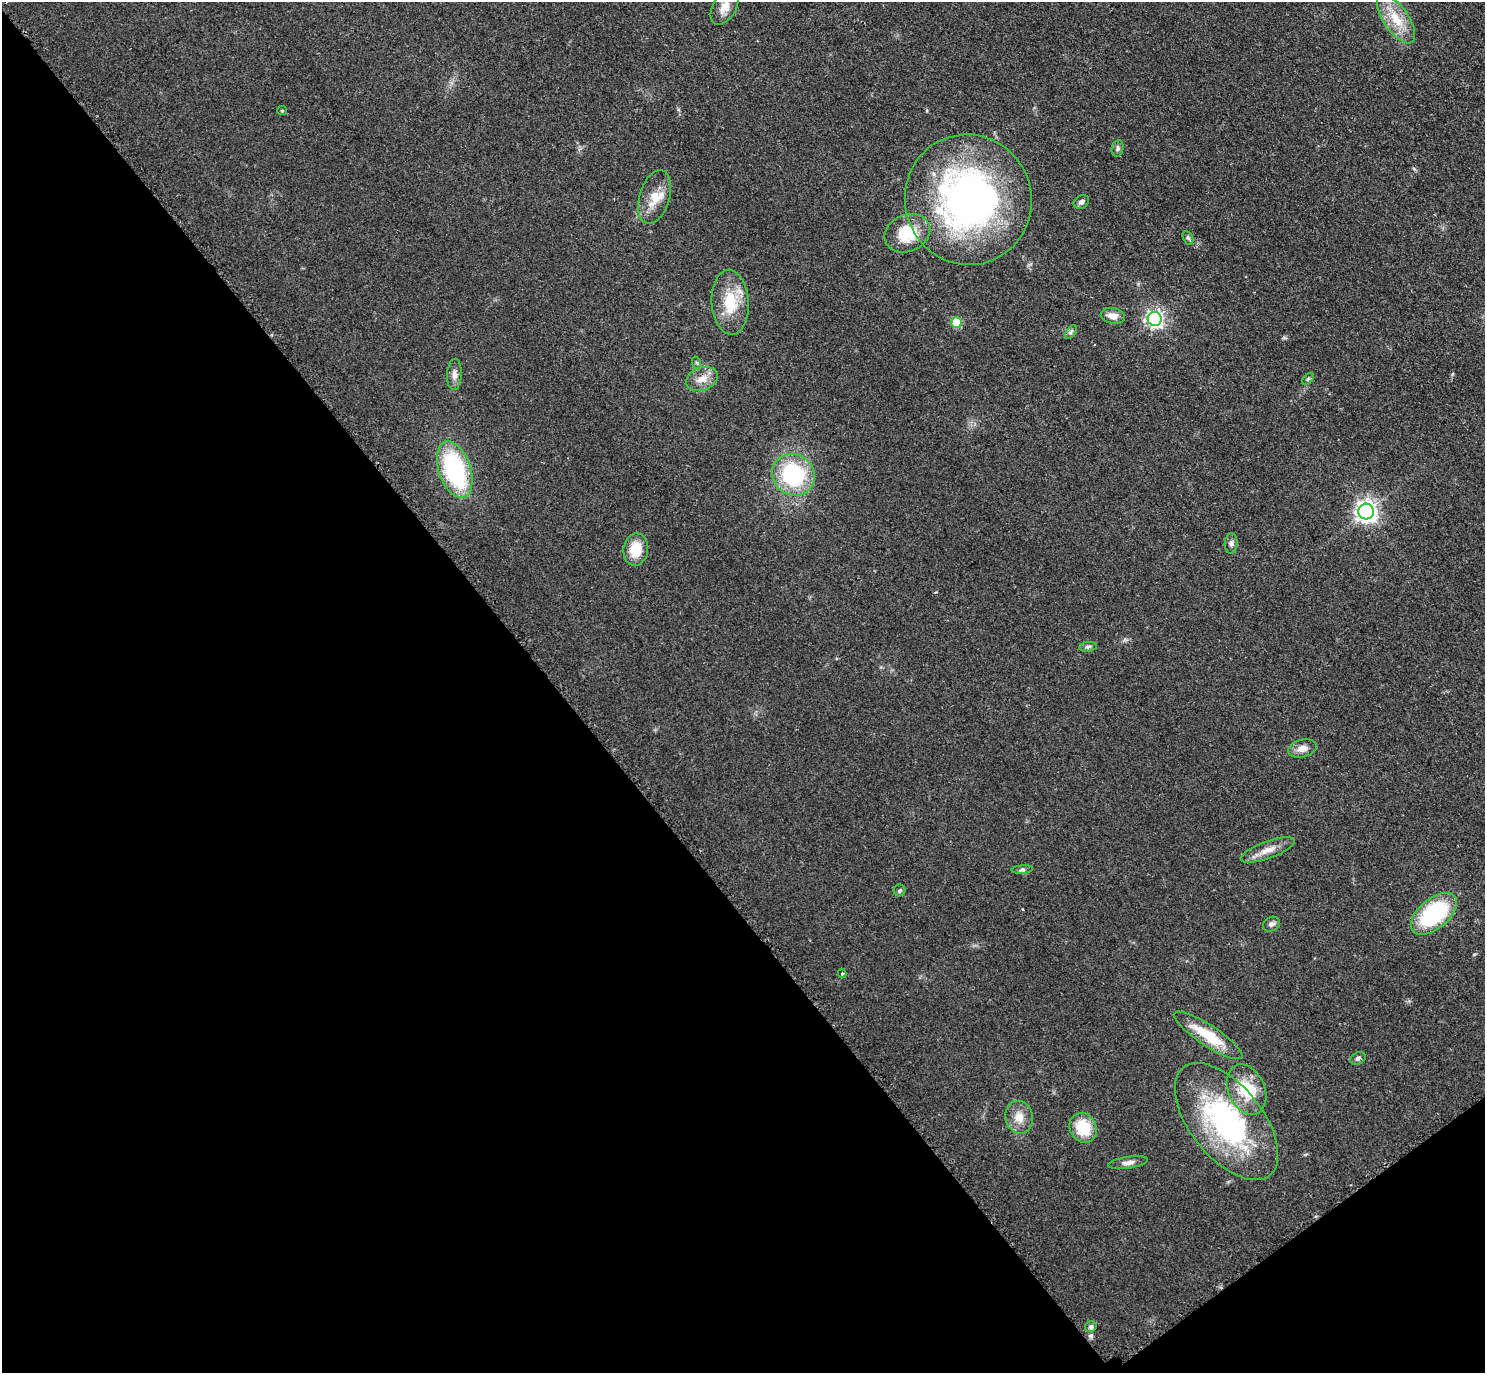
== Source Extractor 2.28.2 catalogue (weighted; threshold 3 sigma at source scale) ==
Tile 14 of 4 x 4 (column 2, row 4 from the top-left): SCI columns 1675-3157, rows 463-1833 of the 6271 x 6268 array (HDU 1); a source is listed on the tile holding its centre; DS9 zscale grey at full resolution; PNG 1487 x 1375 px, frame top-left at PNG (2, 2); each listed source drawn as its Kron ellipse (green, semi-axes under 4 px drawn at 4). Shown black and unused: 40% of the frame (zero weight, under 2 of 3 exposures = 11% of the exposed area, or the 3 px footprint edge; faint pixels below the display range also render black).
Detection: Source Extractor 2.28.2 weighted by HDU 2 'WHT'; one run over the whole footprint, this tile lists its part. Background 0.0948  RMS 0.0088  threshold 0.0396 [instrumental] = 3 sigma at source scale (4.5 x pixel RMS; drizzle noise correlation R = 1.50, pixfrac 1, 0.05/0.05 arcsec/px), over >= 5 px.
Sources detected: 40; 1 inside a brighter object's white glare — neither listed nor drawn; the other 39 listed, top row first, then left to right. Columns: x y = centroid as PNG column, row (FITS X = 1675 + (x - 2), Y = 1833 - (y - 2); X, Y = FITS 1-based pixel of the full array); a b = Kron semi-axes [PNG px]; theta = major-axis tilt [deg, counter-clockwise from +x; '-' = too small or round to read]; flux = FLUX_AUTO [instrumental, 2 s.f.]
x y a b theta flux
725 7 19 11 59 9.6
1396 19 28 12 -55 23
282 111 5 4 - 1.1
1118 148 8 5 79 2.2
655 197 28 15 73 17
968 200 65 63 -77 330
1081 202 8 6 32 2.9
907 233 23 18 24 33
1188 238 7 5 -63 1.5
730 302 32 18 -86 32
1113 316 12 8 -11 7.5
1155 319 7 7 - 330
956 323 5 5 - 33
1071 332 8 4 53 1.9
697 363 6 4 -71 1.2
454 374 15 7 88 5.5
702 379 16 11 21 9.8
1308 379 7 4 45 1.3
455 470 29 16 -71 100
793 475 22 20 -37 83
1366 512 8 7 - 540
1231 543 10 6 87 2.9
636 549 16 12 82 22
1088 647 9 5 6 2
1303 748 14 9 14 6.6
1268 850 28 8 20 10
1022 870 10 4 5 1.9
900 890 6 5 - 1.5
1434 914 27 15 40 82
1271 924 9 7 27 3
842 974 4 4 - 1.1
1208 1035 40 10 -33 30
1358 1058 8 6 28 2.1
1247 1089 26 18 -66 31
1019 1117 17 13 -79 11
1227 1121 69 36 -51 170
1083 1128 15 13 -57 28
1128 1163 20 6 9 4.5
1091 1327 6 5 - 2.3